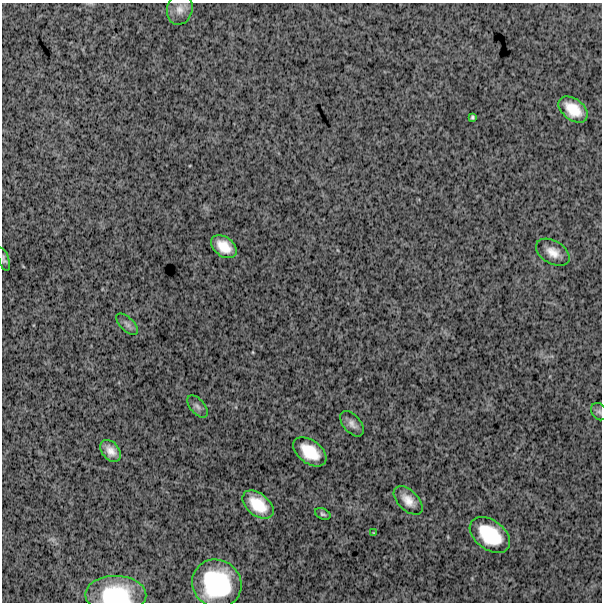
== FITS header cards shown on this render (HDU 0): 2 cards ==
NAXIS1  =                  600
NAXIS2  =                  600

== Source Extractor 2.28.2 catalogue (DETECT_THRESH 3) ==
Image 600 x 600 px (HDU 0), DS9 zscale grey, 1 PNG px = 1 image px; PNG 604 x 604 px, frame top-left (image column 1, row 600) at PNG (2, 3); each listed source drawn as its Kron ellipse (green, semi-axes under 4 px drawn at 4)
Background 1680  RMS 250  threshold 760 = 3 sigma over >= 5 px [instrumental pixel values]
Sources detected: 19; all 19 listed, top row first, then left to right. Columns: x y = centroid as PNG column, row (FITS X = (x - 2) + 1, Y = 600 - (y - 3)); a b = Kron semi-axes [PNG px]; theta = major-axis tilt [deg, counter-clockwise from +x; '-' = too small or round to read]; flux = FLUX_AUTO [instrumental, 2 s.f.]
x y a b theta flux
180 9 16 12 75 1.5e+05
573 109 16 10 -37 3.6e+05
472 117 4 3 - 2.6e+04
224 247 14 9 -38 2.9e+05
553 252 18 11 -31 2.0e+05
4 259 12 5 -72 4.7e+04
127 324 13 6 -45 7.0e+04
197 406 13 7 -49 6.8e+04
599 412 9 7 -55 4.4e+04
352 424 15 8 -48 1.1e+05
110 451 12 8 -51 1.6e+05
310 452 19 11 -37 4.6e+05
408 500 18 10 -44 2.0e+05
258 505 18 11 -39 4.5e+05
323 514 8 5 -24 3.6e+04
374 533 4 2 - 1.3e+04
490 535 23 14 -37 7.6e+05
217 584 25 23 -39 1.4e+06
116 595 30 19 -1 1.1e+06
At the frame edge (FLAGS 8, measured only in part): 2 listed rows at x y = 4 259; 116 595